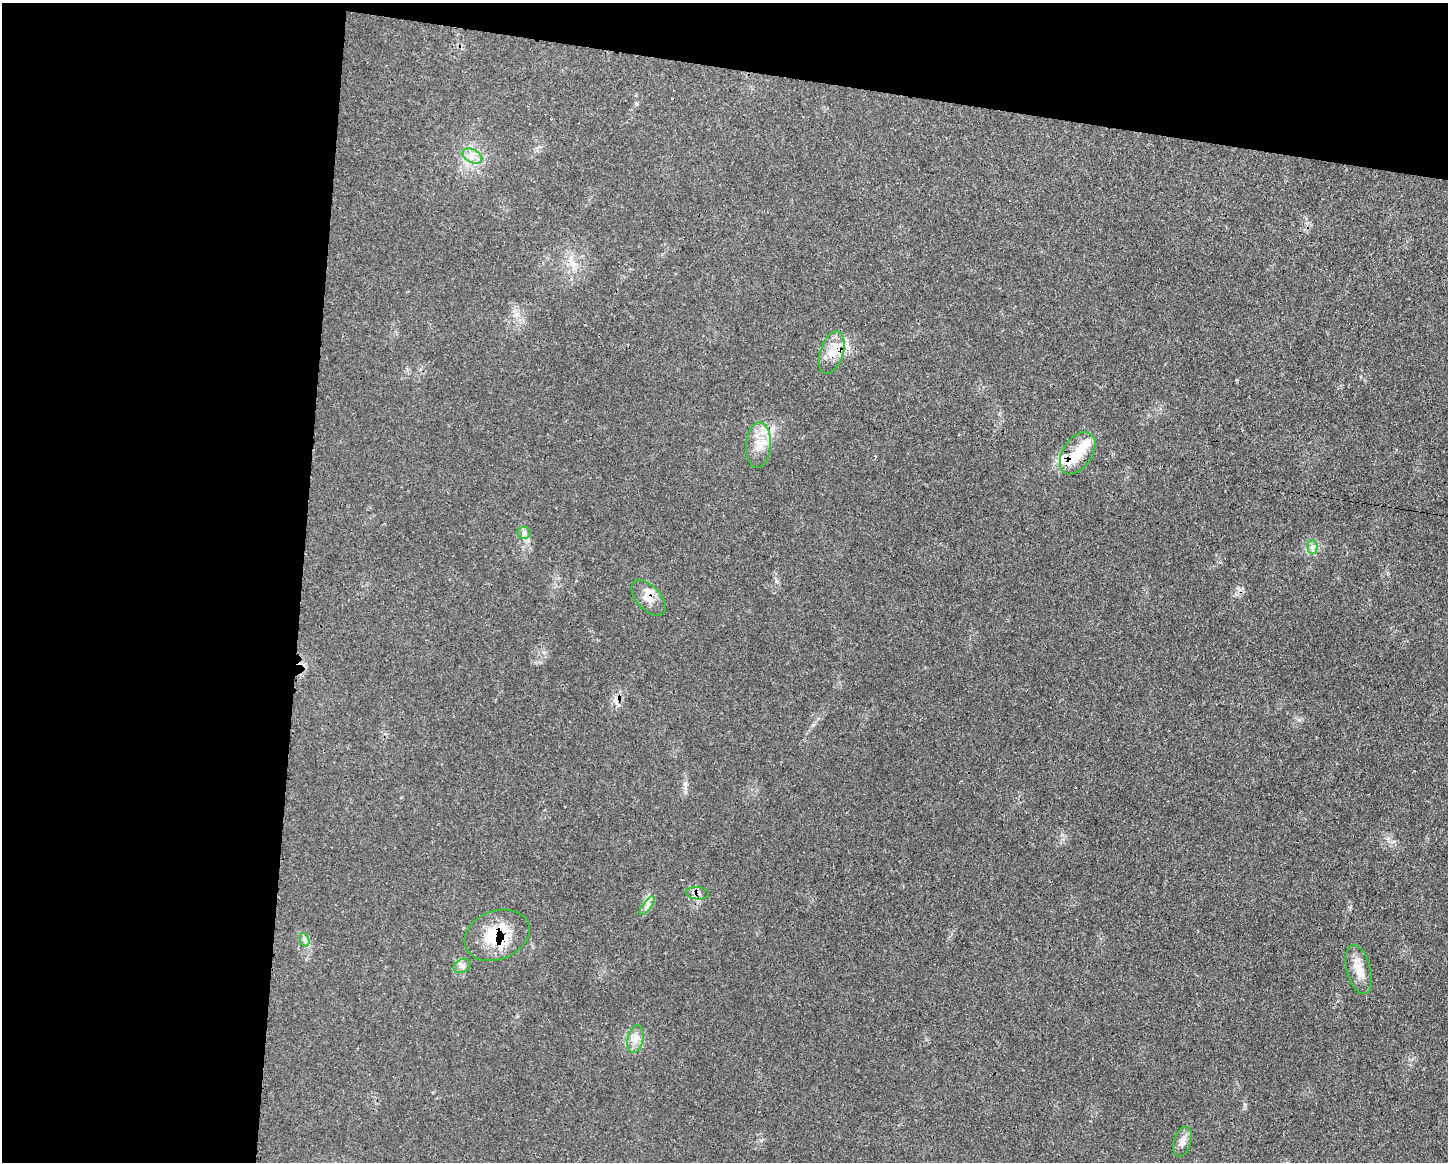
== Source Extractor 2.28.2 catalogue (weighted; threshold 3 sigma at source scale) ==
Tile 1 of 3 x 4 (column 1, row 1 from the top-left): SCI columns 115-1560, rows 3489-4648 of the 4688 x 4663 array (HDU 1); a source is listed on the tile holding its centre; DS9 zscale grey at full resolution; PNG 1450 x 1164 px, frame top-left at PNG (2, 3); each listed source drawn as its Kron ellipse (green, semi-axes under 4 px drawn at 4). Shown black and unused: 27% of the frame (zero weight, under 3 of 4 exposures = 2% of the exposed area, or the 3 px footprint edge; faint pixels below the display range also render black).
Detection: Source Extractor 2.28.2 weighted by HDU 2 'WHT'; one run over the whole footprint, this tile lists its part. Background 0.0546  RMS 0.0033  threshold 0.0147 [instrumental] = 3 sigma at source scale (4.5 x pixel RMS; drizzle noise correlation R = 1.50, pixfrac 1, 0.05/0.05 arcsec/px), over >= 5 px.
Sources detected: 21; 1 inside a brighter object's white glare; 1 cosmic-ray / hot-pixel residue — neither listed nor drawn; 4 inside a brighter listed object's ellipse — not listed separately; the other 15 listed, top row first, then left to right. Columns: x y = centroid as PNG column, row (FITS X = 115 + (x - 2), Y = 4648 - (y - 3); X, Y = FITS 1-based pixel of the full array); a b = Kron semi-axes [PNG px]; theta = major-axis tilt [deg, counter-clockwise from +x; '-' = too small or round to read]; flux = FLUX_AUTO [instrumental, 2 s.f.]
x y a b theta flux
472 156 10 6 -27 2.2
832 353 22 11 73 5.3
759 445 23 12 86 5.7
1078 453 23 14 56 7
524 533 6 6 - 0.87
1312 547 7 4 90 0.9
649 598 21 12 -47 4
697 893 11 6 -3 1.4
647 906 11 4 54 1.2
497 935 34 24 21 16
305 940 7 4 -71 0.91
462 966 9 6 25 1.2
1359 970 25 12 -75 4.9
636 1039 14 8 79 2.6
1183 1142 16 8 75 2.2
Overlapping masked pixels (flux is a lower limit): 4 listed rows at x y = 832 353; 649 598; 697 893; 497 935
Unlisted compact peaks at least as high as the median listed source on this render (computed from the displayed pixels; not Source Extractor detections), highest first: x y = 1299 720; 813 725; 1245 1105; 1388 838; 637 104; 685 792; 1236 380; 776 581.